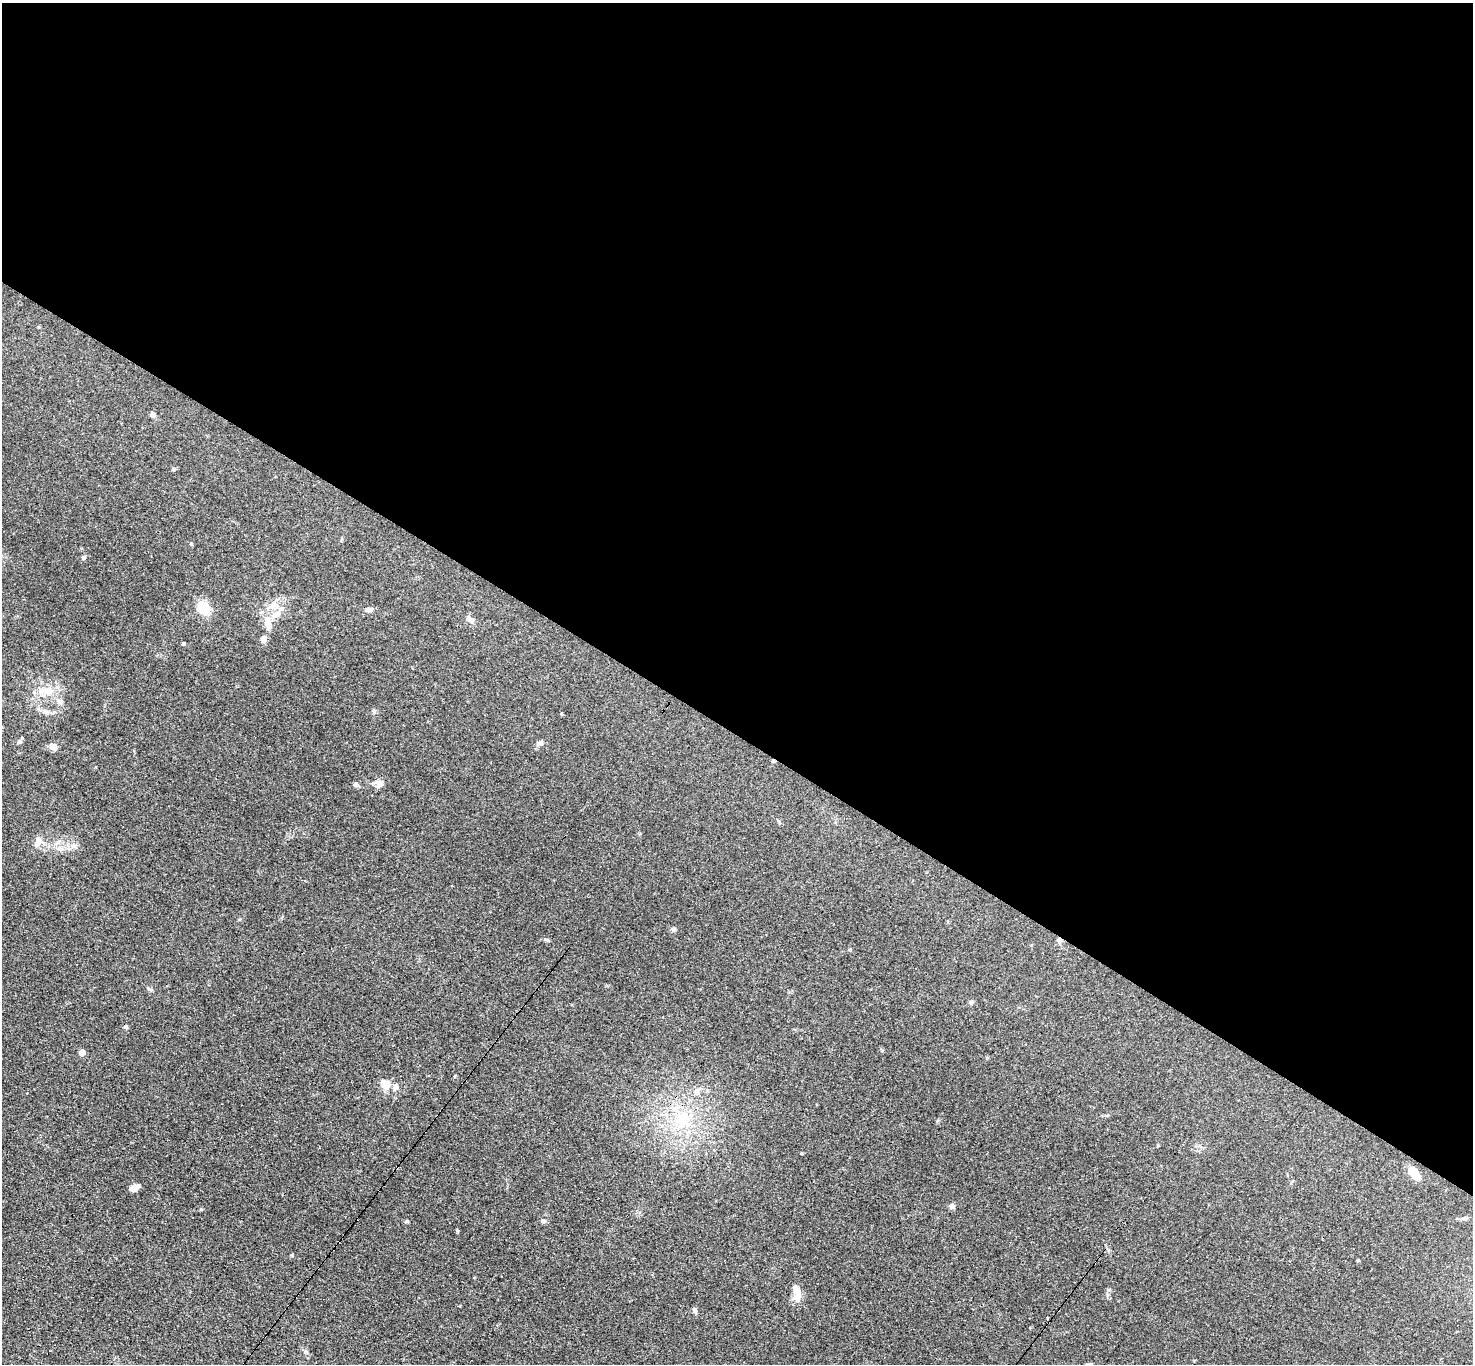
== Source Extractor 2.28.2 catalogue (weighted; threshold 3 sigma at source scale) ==
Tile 3 of 4 x 4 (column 3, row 1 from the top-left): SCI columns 2989-4459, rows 4395-5756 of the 6061 x 6051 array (HDU 1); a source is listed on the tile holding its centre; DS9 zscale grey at full resolution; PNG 1475 x 1366 px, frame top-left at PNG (2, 3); no overlay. Shown black and unused: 54% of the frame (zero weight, under 3 of 4 exposures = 1% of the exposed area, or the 3 px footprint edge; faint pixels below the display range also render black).
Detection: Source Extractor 2.28.2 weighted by HDU 2 'WHT'; one run over the whole footprint, this tile lists its part. Background 0.12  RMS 0.0068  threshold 0.0307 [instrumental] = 3 sigma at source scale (4.5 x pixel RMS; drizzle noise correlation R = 1.50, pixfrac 1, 0.05/0.05 arcsec/px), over >= 5 px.
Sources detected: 45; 2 cosmic-ray / hot-pixel residue — not listed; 1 inside a brighter listed object's ellipse — not listed separately; the other 42 listed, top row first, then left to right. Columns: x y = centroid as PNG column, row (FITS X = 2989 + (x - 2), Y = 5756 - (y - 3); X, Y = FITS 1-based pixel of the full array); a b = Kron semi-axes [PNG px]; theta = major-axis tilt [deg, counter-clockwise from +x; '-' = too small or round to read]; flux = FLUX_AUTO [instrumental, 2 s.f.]
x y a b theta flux
153 415 7 6 - 1.5
191 543 4 4 - 0.71
83 557 6 5 - 1.1
272 606 16 6 57 5.1
203 608 15 13 -56 13
369 610 11 6 8 2.3
276 614 16 9 30 6.4
470 620 11 6 -36 2.9
268 623 15 9 -75 6.9
263 639 8 6 86 2.9
183 643 4 3 - 0.81
45 691 24 10 -2 11
60 701 9 7 -21 2.7
45 711 7 4 0 1.7
374 711 6 4 -88 0.99
19 741 6 4 0 1.1
539 743 8 6 29 2
53 747 9 7 -40 3.8
773 761 4 3 - 1
379 783 13 8 -9 4
356 785 7 5 -74 1.3
38 842 15 9 53 4.6
60 848 10 6 -25 3
673 929 6 6 - 1.3
547 940 6 4 -33 0.89
1059 941 9 5 -74 1.8
849 950 5 3 - 0.63
971 1002 6 5 - 1.4
125 1027 5 4 - 1.4
82 1052 5 4 - 6.2
385 1083 13 11 -38 6.6
696 1091 10 8 50 3.6
682 1119 15 13 -86 16
1414 1173 15 9 -50 10
134 1188 11 6 27 4.6
952 1206 7 6 - 2
543 1220 6 6 - 1.6
407 1221 5 4 - 1.1
457 1230 5 3 - 0.66
292 1255 5 3 - 0.66
797 1292 24 9 -79 6.8
695 1310 8 5 -72 1.7
Overlapping masked pixels (flux is a lower limit): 2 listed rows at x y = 773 761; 1059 941
Unlisted compact peaks at least as high as the median listed source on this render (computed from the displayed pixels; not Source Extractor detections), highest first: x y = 201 1209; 305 1351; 1108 1290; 801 1153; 455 1076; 173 469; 882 1050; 1358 1260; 149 989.